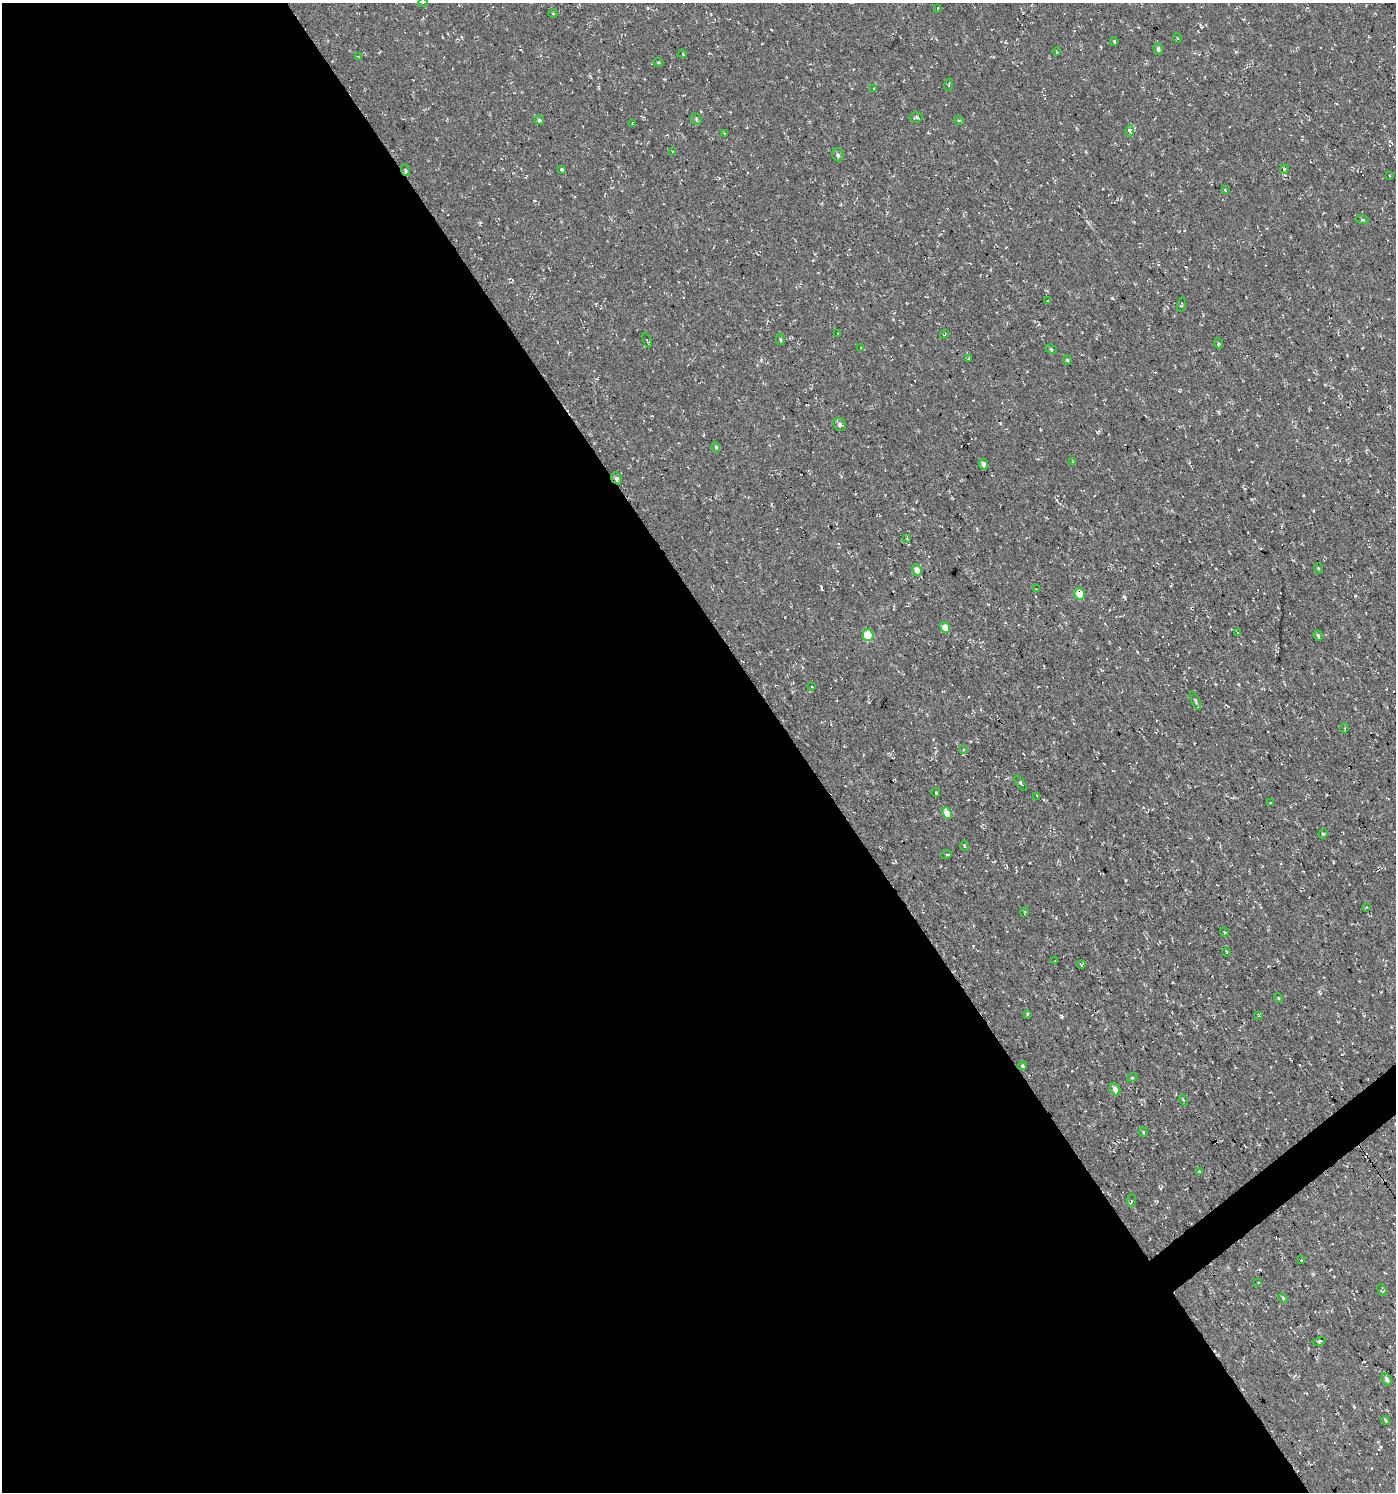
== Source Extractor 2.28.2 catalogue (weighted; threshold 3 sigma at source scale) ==
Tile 9 of 4 x 4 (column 1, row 3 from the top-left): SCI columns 192-1585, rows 1491-2980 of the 5896 x 5960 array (HDU 1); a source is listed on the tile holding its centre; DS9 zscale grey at full resolution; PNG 1398 x 1494 px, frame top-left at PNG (2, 3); each listed source drawn as its Kron ellipse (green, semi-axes under 4 px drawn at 4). Shown black and unused: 58% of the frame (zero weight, under 3 of 4 exposures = <1% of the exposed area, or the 3 px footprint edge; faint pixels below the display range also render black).
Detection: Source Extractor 2.28.2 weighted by HDU 2 'WHT'; one run over the whole footprint, this tile lists its part. Background 4.60e-05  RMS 0.005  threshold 0.0224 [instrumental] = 3 sigma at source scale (4.5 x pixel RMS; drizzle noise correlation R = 1.50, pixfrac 1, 0.0396/0.0396 arcsec/px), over >= 5 px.
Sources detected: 95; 8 cosmic-ray / hot-pixel residue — neither listed nor drawn; the other 87 listed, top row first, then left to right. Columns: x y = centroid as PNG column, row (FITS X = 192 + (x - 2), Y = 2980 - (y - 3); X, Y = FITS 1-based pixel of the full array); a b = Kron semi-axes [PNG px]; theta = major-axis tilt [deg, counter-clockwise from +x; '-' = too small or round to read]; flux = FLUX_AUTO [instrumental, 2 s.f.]
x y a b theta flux
423 3 5 3 - 0.44
938 8 3 2 - 0.32
553 14 4 3 - 0.35
1177 38 5 3 - 0.41
1114 41 4 3 - 0.62
1158 49 6 4 -75 1.3
1056 51 4 2 - 0.4
683 54 4 2 - 0.37
358 56 3 2 - 0.3
658 62 5 3 - 0.46
949 85 6 2 78 0.49
874 89 4 3 - 0.39
916 117 6 5 - 1.1
696 119 6 5 - 0.87
539 120 5 5 - 0.77
959 121 5 3 - 0.48
633 124 4 2 - 0.31
1130 131 5 4 - 3.4
724 133 3 3 - 0.57
673 151 4 2 - 0.33
838 155 7 5 -75 1.3
1284 169 4 4 - 0.6
405 170 6 3 -71 0.67
561 170 4 3 - 1.6
1390 175 3 2 - 0.29
1225 190 3 3 - 0.58
1362 220 6 3 -8 0.54
1048 301 3 3 - 0.48
1181 305 7 3 76 0.55
838 334 4 2 - 0.42
945 334 5 3 - 0.45
780 339 6 4 -82 0.6
647 340 7 3 -65 0.52
1218 343 5 3 - 0.46
861 347 3 2 - 0.31
1051 349 6 4 -24 0.67
968 359 3 3 - 0.44
1067 360 5 3 - 0.58
840 424 7 6 - 1.5
716 447 5 3 - 0.76
1073 462 4 3 - 0.4
983 464 5 3 - 2.2
616 478 6 5 - 1.4
907 539 4 3 - 0.39
1318 568 5 3 - 0.42
917 570 6 4 -74 4.5
1036 589 3 3 - 0.29
1079 594 6 5 - 7.1
945 627 5 4 - 5.8
1237 632 4 3 - 0.44
868 635 6 5 - 14
1318 635 5 4 - 0.84
812 686 3 2 - 0.92
1195 701 9 4 -64 0.91
1345 728 5 3 - 0.5
963 750 4 3 - 0.5
1021 783 9 2 -55 0.47
936 793 4 3 - 0.38
1037 796 3 2 - 0.58
1270 803 3 2 - 0.33
947 813 6 4 -65 6.9
1323 834 5 4 - 0.63
964 846 5 3 - 0.44
947 854 5 3 - 0.55
1367 907 4 2 - 0.3
1025 912 5 3 - 0.38
1224 932 4 3 - 0.33
1226 952 5 3 - 0.42
1055 960 3 2 - 0.35
1081 964 4 4 - 0.59
1278 998 5 3 - 0.39
1027 1014 3 3 - 0.54
1259 1015 4 2 - 0.43
1022 1066 4 3 - 0.7
1132 1078 5 3 - 0.48
1115 1089 6 5 - 2.5
1183 1100 5 3 - 0.65
1143 1132 5 4 - 0.52
1199 1171 3 3 - 0.43
1131 1201 6 4 -89 0.77
1301 1260 4 3 - 27
1258 1282 4 2 - 0.32
1382 1290 6 4 -66 0.77
1283 1298 5 3 - 0.52
1319 1341 7 3 13 0.54
1387 1379 6 4 -63 1.4
1386 1421 4 3 - 0.53
Overlapping masked pixels (flux is a lower limit): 2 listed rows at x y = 616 478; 1079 594
Isophote crosses this tile's border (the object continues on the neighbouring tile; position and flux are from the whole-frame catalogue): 1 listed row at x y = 423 3
Unlisted compact peaks at least as high as the median listed source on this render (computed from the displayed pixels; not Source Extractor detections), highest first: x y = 1112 298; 1124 597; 1355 596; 1062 1017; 891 573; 1303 495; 1137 652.